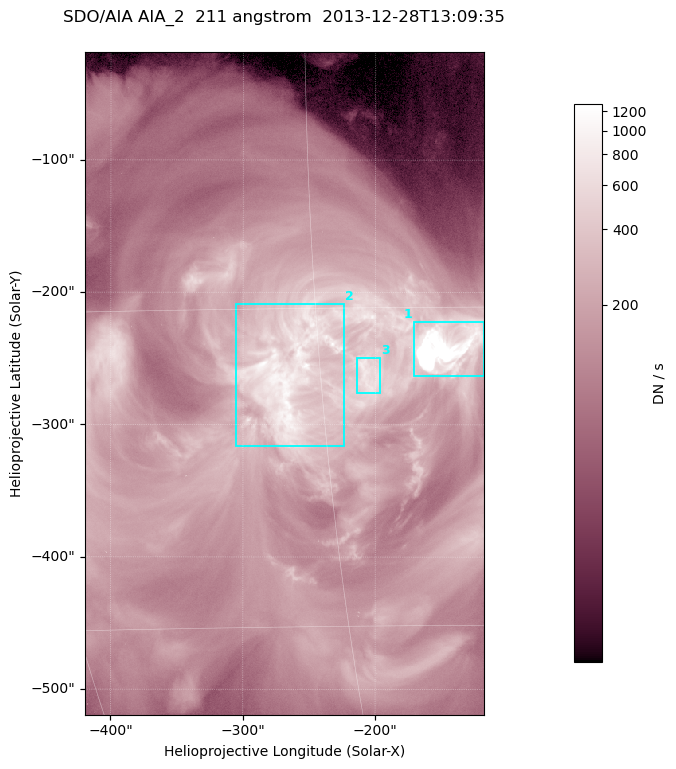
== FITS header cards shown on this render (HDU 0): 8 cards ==
TELESCOP= 'SDO/AIA '
INSTRUME= 'AIA_2   '
WAVELNTH=                  211
WAVEUNIT= 'angstrom'
DATE-OBS= '2013-12-28T13:09:35.62'
CTYPE1  = 'HPLN-TAN'
CTYPE2  = 'HPLT-TAN'
BUNIT   = 'DN / s  '

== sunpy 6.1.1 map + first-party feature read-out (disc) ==
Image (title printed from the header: SDO/AIA AIA_2  211 angstrom  2013-12-28T13:09:35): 501 x 833 px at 0.601 arcsec/px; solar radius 976 arcsec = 1624 px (partial field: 5.0% of the solar disc is inside the frame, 100% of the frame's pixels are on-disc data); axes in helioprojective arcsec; data unit DN / s (BUNIT, on the colour bar)
Orientation: roll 0.0565 deg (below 1 deg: not rotated)
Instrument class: DISC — disc imager (sunpy class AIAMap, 211 A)
Bright regions (active regions / flare kernels): reference = the on-disc median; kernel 5 px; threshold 5 sigma = 476 DN / s over a disc level ~140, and >= 1.15x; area >= 417 px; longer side >= 6 px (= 3.6 arcsec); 3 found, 3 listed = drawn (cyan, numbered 1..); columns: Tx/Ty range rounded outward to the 2 arcsec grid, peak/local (2 s.f.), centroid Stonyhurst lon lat
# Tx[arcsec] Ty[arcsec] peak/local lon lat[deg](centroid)
1 -172..-118 -264..-222 40 -9 -17
2 -306..-224 -316..-208 8.3 -17 -18
3 -214..-196 -276..-248 6 -13 -18